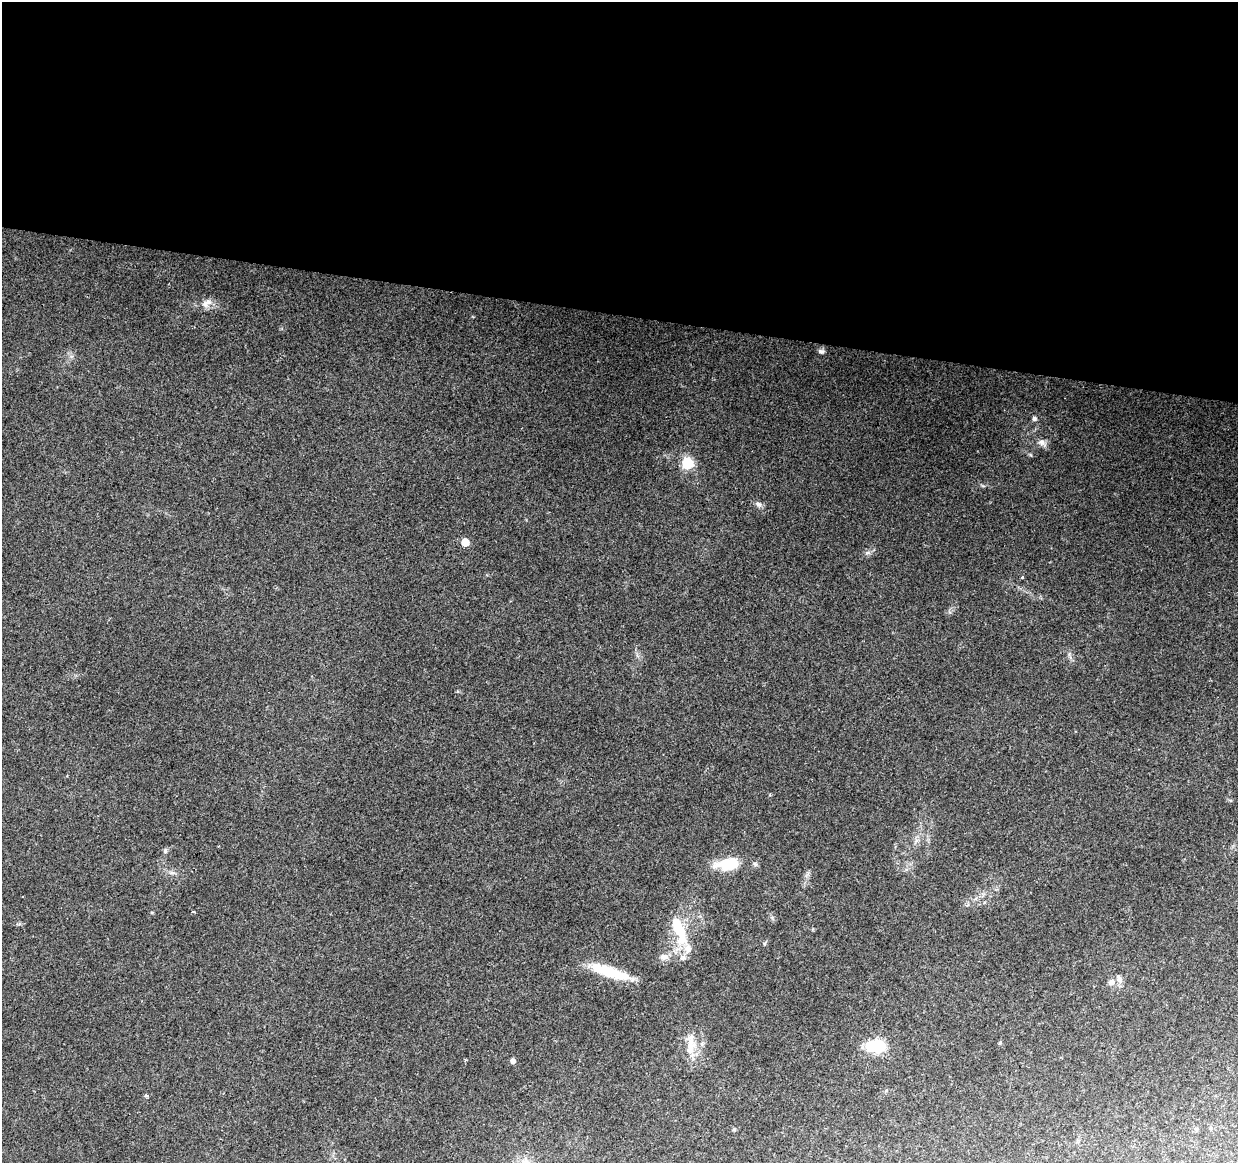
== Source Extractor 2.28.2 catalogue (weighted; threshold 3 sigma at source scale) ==
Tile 3 of 4 x 4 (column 3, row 1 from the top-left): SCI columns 2473-3708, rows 3708-4868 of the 4952 x 5152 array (HDU 1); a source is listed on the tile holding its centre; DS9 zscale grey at full resolution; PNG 1240 x 1165 px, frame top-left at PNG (2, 2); no overlay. Shown black and unused: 27% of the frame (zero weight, under 2 of 3 exposures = <1% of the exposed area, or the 3 px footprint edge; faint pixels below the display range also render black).
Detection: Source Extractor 2.28.2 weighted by HDU 2 'WHT'; one run over the whole footprint, this tile lists its part. Background 0.153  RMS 0.0099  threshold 0.0447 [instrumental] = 3 sigma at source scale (4.5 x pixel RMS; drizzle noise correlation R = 1.50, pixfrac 1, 0.0396/0.0396 arcsec/px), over >= 5 px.
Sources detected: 28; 3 inside a brighter object's white glare — not listed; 2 inside a brighter listed object's ellipse — not listed separately; the other 23 listed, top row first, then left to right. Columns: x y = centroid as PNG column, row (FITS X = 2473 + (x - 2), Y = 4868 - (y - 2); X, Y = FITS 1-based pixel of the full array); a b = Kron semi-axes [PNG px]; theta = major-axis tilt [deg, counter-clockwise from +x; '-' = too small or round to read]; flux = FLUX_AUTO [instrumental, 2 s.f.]
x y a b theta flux
206 303 16 9 31 7.5
821 351 8 6 -4 2.6
1034 418 6 6 - 2.2
1041 442 9 9 - 4.7
687 463 6 6 - 86
758 504 9 6 -38 3.4
465 542 5 5 - 20
867 553 7 4 19 2
1023 577 3 3 - 1.6
165 851 7 5 79 2
730 864 29 12 4 31
172 873 9 4 -8 2.5
193 912 4 3 - 0.81
678 929 40 15 -67 38
664 957 11 9 15 5.5
610 972 46 11 -18 39
1119 979 12 7 -74 4.2
1111 982 9 8 - 4.2
690 1045 34 12 85 19
880 1046 7 6 - 88
512 1061 5 5 - 4.2
146 1095 4 4 - 1.4
734 1129 5 4 - 1.4
Unlisted compact peaks at least as high as the median listed source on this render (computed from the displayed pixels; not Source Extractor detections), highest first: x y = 772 918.